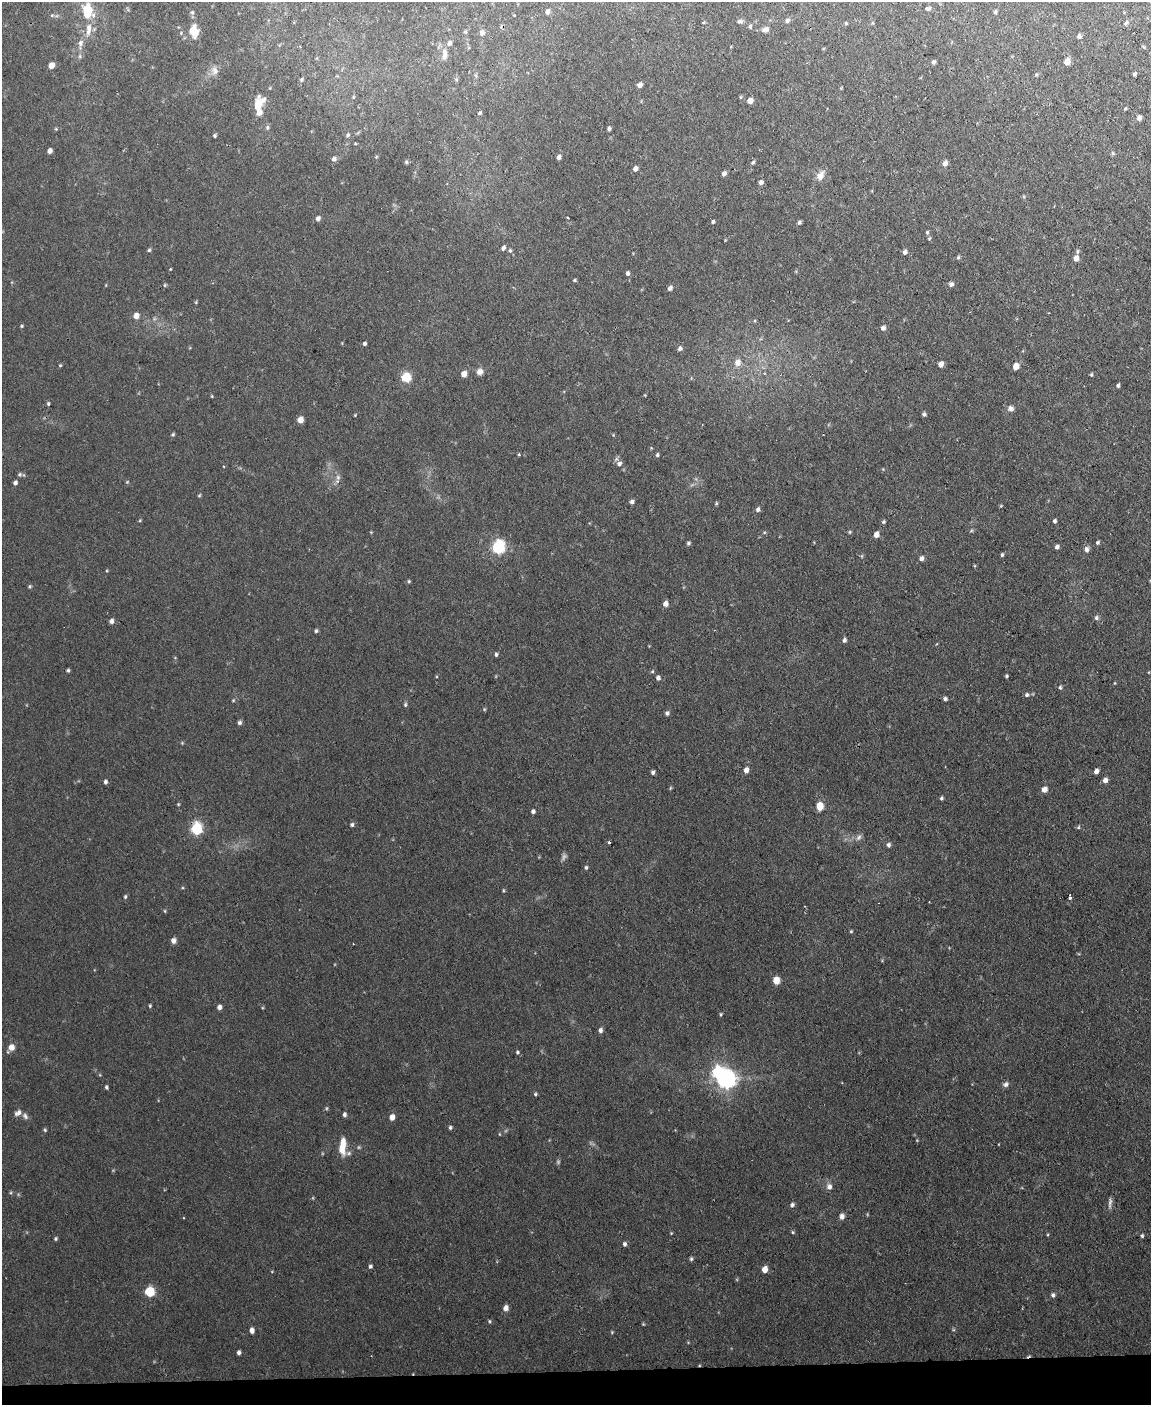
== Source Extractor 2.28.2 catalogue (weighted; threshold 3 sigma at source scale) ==
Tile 10 of 4 x 3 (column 2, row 3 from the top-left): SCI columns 1150-2298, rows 236-1638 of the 4596 x 4572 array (HDU 1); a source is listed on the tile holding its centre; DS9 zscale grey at full resolution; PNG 1153 x 1407 px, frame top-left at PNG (2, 2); no overlay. Shown black and unused: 2% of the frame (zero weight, under 2 of 3 exposures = <1% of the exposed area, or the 3 px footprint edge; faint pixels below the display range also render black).
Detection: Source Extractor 2.28.2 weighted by HDU 2 'WHT'; one run over the whole footprint, this tile lists its part. Background 0.0545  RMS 0.0055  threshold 0.0245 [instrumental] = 3 sigma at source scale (4.5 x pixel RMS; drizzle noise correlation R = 1.50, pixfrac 1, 0.05/0.05 arcsec/px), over >= 5 px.
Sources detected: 217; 8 too faint to see at this stretch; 1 inside a brighter object's white glare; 6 cosmic-ray / hot-pixel residue — not listed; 1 inside a brighter listed object's ellipse — not listed separately; the other 201 listed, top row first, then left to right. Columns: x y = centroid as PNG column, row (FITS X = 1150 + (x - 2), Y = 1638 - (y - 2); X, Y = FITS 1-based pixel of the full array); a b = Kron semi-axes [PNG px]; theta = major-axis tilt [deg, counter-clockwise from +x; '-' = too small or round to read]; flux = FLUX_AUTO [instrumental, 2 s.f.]
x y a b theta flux
928 8 6 4 -11 1.4
88 11 15 10 -87 17
192 12 6 5 - 0.92
547 12 5 4 - 1.8
995 12 4 4 - 0.91
52 15 5 4 - 0.7
787 20 6 5 - 1.4
740 21 8 5 -5 1.3
846 23 4 4 - 0.56
1126 23 7 5 42 1.1
750 26 6 5 - 1
88 29 19 7 83 4.9
765 29 9 7 9 2.3
194 31 11 9 -80 9.9
465 32 6 5 - 0.75
482 32 8 7 - 2.1
1079 36 5 5 - 1.4
449 43 7 6 - 1.9
80 44 15 7 84 3.9
444 54 16 6 90 3.6
1067 61 6 5 - 4.3
934 62 5 4 - 1.1
51 65 5 5 - 4.2
214 70 13 10 -76 3.5
1135 74 4 3 - 1.1
302 79 6 5 - 0.98
456 79 6 3 -19 0.61
639 85 6 5 - 2.9
353 97 5 3 - 0.57
750 101 5 5 - 4.8
258 105 17 9 66 11
1125 108 4 3 - 0.62
480 113 6 4 42 0.79
1139 118 5 5 - 2.3
267 127 7 5 89 1.1
609 128 4 4 - 1.2
56 129 5 4 - 0.54
215 135 4 4 - 0.83
348 135 6 5 - 1
355 144 3 2 - 0.78
50 151 5 4 - 2.6
559 157 5 4 - 1.8
334 159 7 6 - 1.9
406 162 5 5 - 0.82
753 162 6 4 49 0.9
945 163 6 5 - 2.1
635 168 5 4 - 2.3
724 173 6 5 - 1.6
820 175 13 9 59 4.5
761 182 5 5 - 1.8
568 217 3 2 - 0.52
318 218 6 5 - 1.8
713 222 4 4 - 0.99
799 222 5 4 - 1.1
927 232 6 5 - 0.8
929 238 5 4 - 0.63
503 248 6 5 - 1.7
149 250 4 4 - 0.8
510 251 7 5 -74 1.1
905 252 6 5 - 1.8
958 257 6 4 67 0.83
1076 258 7 6 - 3.5
170 269 3 3 - 0.39
628 273 5 4 - 1.2
574 280 4 3 - 0.7
951 284 5 5 - 1.6
165 285 5 4 - 0.66
670 288 5 4 - 1.5
196 302 5 4 - 0.56
136 316 6 6 - 4.4
21 326 5 4 - 0.62
883 328 6 5 - 1.8
365 343 4 4 - 1
680 348 6 6 - 1.5
737 362 8 7 - 4.2
941 364 5 5 - 3.1
60 365 4 3 - 0.59
1016 366 5 5 - 7.8
480 371 8 8 - 2.8
464 374 6 5 - 3.4
1091 375 5 4 - 0.7
406 377 7 7 - 14
1118 385 4 3 - 1
212 396 4 3 - 0.45
48 403 5 4 - 0.76
1011 408 8 7 - 2.2
924 414 5 4 - 1
355 415 4 2 - 0.43
300 420 6 5 - 4.2
173 434 5 4 - 0.77
519 455 4 4 - 0.54
657 455 5 4 - 0.91
619 464 7 7 - 2.2
883 469 4 4 - 0.47
20 474 6 5 - 1
338 477 9 6 80 2.1
127 482 5 4 - 0.57
15 483 5 4 - 1.5
199 495 5 4 - 0.65
632 502 5 5 - 1.5
716 503 5 4 - 0.69
1001 506 5 3 - 0.51
758 509 6 5 - 1.5
140 520 4 3 - 0.49
1055 521 5 4 - 1.2
883 522 4 4 - 0.88
971 531 6 4 19 0.67
371 532 4 4 - 0.43
850 532 5 4 - 0.66
876 534 5 5 - 3.7
1098 542 5 5 - 1.1
688 543 5 4 - 0.93
498 547 6 6 - 100
1057 547 5 4 - 1.6
1086 549 7 6 - 1.9
1002 555 4 3 - 0.82
862 556 5 3 - 0.59
921 558 6 5 - 1.9
409 581 5 4 - 0.69
29 586 5 4 - 0.73
665 604 5 5 - 2.6
1096 618 6 6 - 1.2
111 621 6 5 - 1.9
316 631 5 4 - 0.88
844 640 5 4 - 1.5
496 654 5 4 - 1.1
68 670 4 4 - 0.88
1006 676 4 3 - 0.77
658 678 6 5 - 1.6
1115 683 5 3 - 0.42
1060 687 6 4 -75 0.91
1027 695 6 5 - 1.3
945 699 5 5 - 1.1
233 700 5 4 - 0.64
405 705 6 4 89 0.87
484 709 5 4 - 0.52
667 713 5 5 - 1.5
239 722 5 5 - 1.4
182 743 4 4 - 0.53
746 770 6 5 - 3.2
1096 771 5 4 - 3.2
653 772 4 4 - 1.3
1105 780 5 5 - 2.9
105 782 5 4 - 1.2
670 788 6 3 71 0.57
1044 789 6 6 - 3.4
941 798 4 4 - 0.96
178 804 4 4 - 0.53
820 806 5 5 - 17
533 811 4 4 - 1.5
352 824 5 5 - 1.1
1078 827 5 3 - 0.57
196 828 6 5 - 66
859 837 9 7 46 2
609 842 3 2 - 1.2
888 845 6 5 - 1.4
586 867 5 4 - 0.91
503 890 6 3 83 0.61
125 897 6 4 75 0.86
851 931 4 3 - 0.56
173 940 6 6 - 2.4
776 980 6 5 - 6.7
150 1006 4 3 - 0.65
219 1007 5 5 - 2.2
721 1014 5 4 - 0.68
600 1030 6 5 - 1.8
11 1047 8 7 - 3.9
517 1052 5 5 - 0.91
100 1075 5 3 - 0.48
726 1080 7 6 - 280
1006 1084 8 6 29 1.8
106 1087 5 4 - 0.85
535 1094 5 4 - 0.82
326 1108 6 4 88 0.65
18 1113 10 7 30 2.3
344 1114 5 4 - 1.4
25 1116 9 6 -52 1.8
392 1117 6 5 - 3.7
450 1128 5 4 - 0.89
45 1130 5 4 - 0.72
499 1134 4 3 - 0.41
342 1146 19 7 86 9.9
829 1187 8 7 - 2.6
792 1205 6 5 - 1.3
842 1216 7 5 -88 2.4
793 1232 5 4 - 0.69
671 1233 4 4 - 0.47
1142 1236 5 4 - 0.87
56 1239 4 4 - 0.78
624 1244 5 5 - 1.4
691 1259 6 4 76 0.92
370 1266 5 4 - 1
765 1269 5 4 - 6
150 1292 6 6 - 34
1053 1295 6 6 - 1.4
506 1308 6 5 - 2.9
489 1321 5 4 - 0.68
643 1324 4 3 - 0.49
252 1330 5 4 - 3.1
612 1332 5 4 - 0.52
239 1352 5 4 - 1.5
Overlapping masked pixels (flux is a lower limit): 1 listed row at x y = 196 828